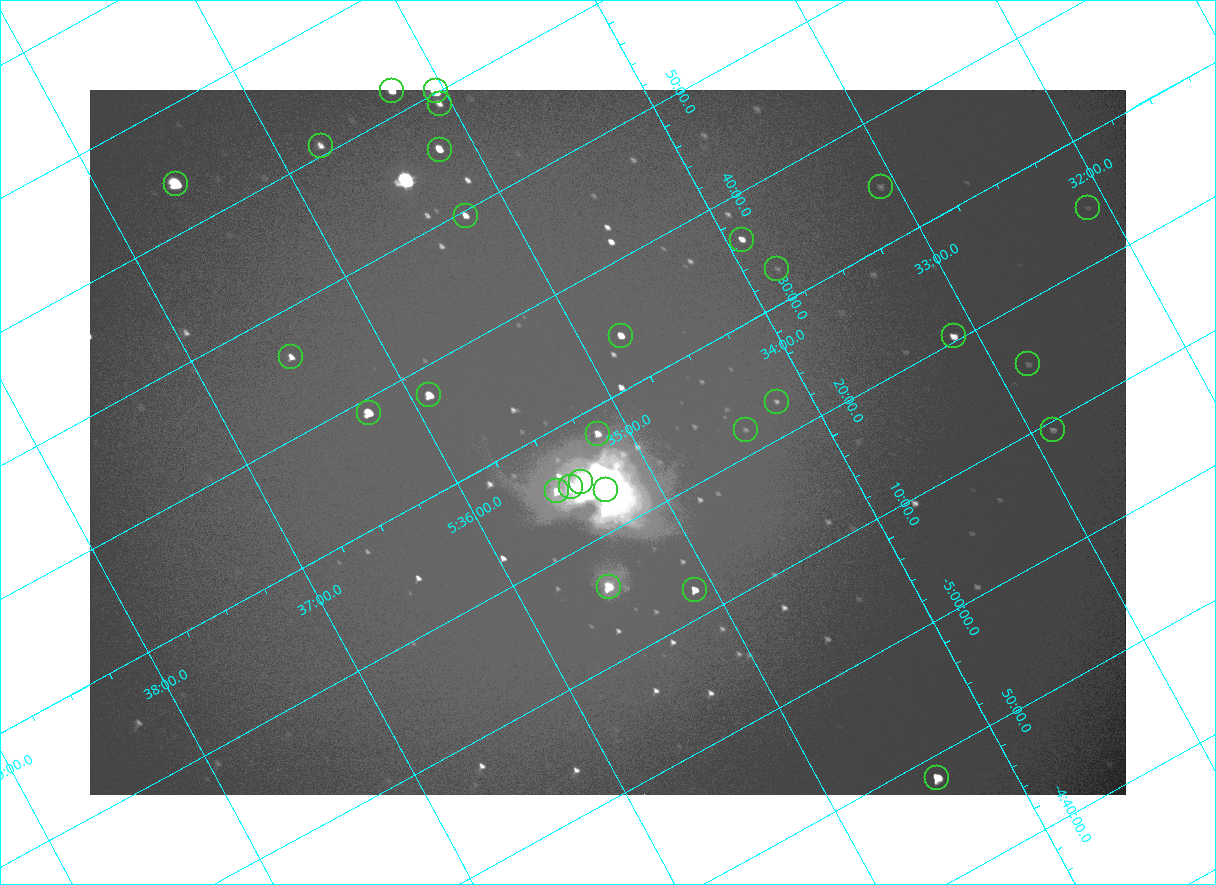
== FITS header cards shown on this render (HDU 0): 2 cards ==
NAXIS1  =                 2072
NAXIS2  =                 1410

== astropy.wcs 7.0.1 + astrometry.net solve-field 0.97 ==
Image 2072 x 1410 px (HDU 0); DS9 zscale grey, zoomed out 1/2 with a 90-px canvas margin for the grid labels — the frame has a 2x2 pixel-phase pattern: the four 2x2 pixel phases sit at different levels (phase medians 96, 103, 103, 171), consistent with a one-shot-colour (mosaic) sensor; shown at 1/2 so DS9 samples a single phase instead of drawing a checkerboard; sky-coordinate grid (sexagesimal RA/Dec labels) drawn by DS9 from the SOLVED WCS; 28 Tycho-2 reference stars matched to detected sources circled (green)
Header WCS: none
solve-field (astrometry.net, Tycho-2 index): SOLVED blind (the file carries no WCS)
Solved WCS: RA---TAN-SIP/DEC--TAN-SIP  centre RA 05:35:08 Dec -05:27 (83.78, -5.45 deg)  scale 2.55 arcsec/px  FOV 88.2' x 59.8'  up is -152 deg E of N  parity flipped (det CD > 0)
(file carries no celestial WCS; the grid is the blind solution)
Tycho-2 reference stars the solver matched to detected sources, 28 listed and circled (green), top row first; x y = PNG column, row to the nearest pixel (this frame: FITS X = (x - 90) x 2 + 1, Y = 1410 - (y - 90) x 2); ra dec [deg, ICRS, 3 dp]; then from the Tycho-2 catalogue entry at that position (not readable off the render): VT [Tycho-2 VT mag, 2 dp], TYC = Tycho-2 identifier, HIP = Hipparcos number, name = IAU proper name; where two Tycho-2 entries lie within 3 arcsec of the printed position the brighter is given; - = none
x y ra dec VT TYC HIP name
392 90 83.816 -6.033 7.12 4778-1358-1 - -
436 91 83.761 -6.002 4.70 4778-1403-1 26199 -
440 104 83.765 -5.984 8.95 4778-1377-1 - -
320 146 83.942 -6.013 8.95 4778-1351-1 - -
440 150 83.796 -5.927 7.42 4778-1370-1 - -
176 184 84.149 -6.065 5.71 4778-1379-1 26345 -
880 186 83.271 -5.577 10.70 4774-816-1 - -
1088 208 83.027 -5.407 10.64 4774-422-1 - -
466 216 83.808 -5.827 8.43 4778-1364-1 - -
742 240 83.480 -5.607 8.83 4774-850-1 - -
777 269 83.455 -5.546 10.93 4774-913-1 - -
620 336 83.696 -5.571 8.07 4774-809-1 - -
954 336 83.281 -5.341 8.59 4774-473-1 26021 -
291 357 84.122 -5.770 8.64 4778-1069-1 - -
1028 364 83.207 -5.255 10.70 4774-524-1 - -
429 395 83.975 -5.628 7.32 4778-1369-1 - -
776 402 83.546 -5.382 10.28 4774-846-1 - -
368 412 84.063 -5.648 6.51 4778-1378-1 26314 -
746 430 83.604 -5.368 10.89 4774-818-2 - -
1052 430 83.221 -5.156 10.21 4774-573-1 - -
598 434 83.791 -5.465 8.45 4774-849-1 - -
580 482 83.845 -5.416 5.03 4774-933-1 26235 -
571 486 83.860 -5.417 6.19 4774-934-1 - -
606 490 83.819 -5.390 5.06 4774-931-1 26221 -
556 491 83.881 -5.421 8.46 4774-935-1 - -
608 586 83.881 -5.267 6.87 4774-906-1 26258 -
694 590 83.776 -5.204 7.81 4774-915-1 - -
937 778 83.600 -4.804 6.81 4774-926-1 26137 -